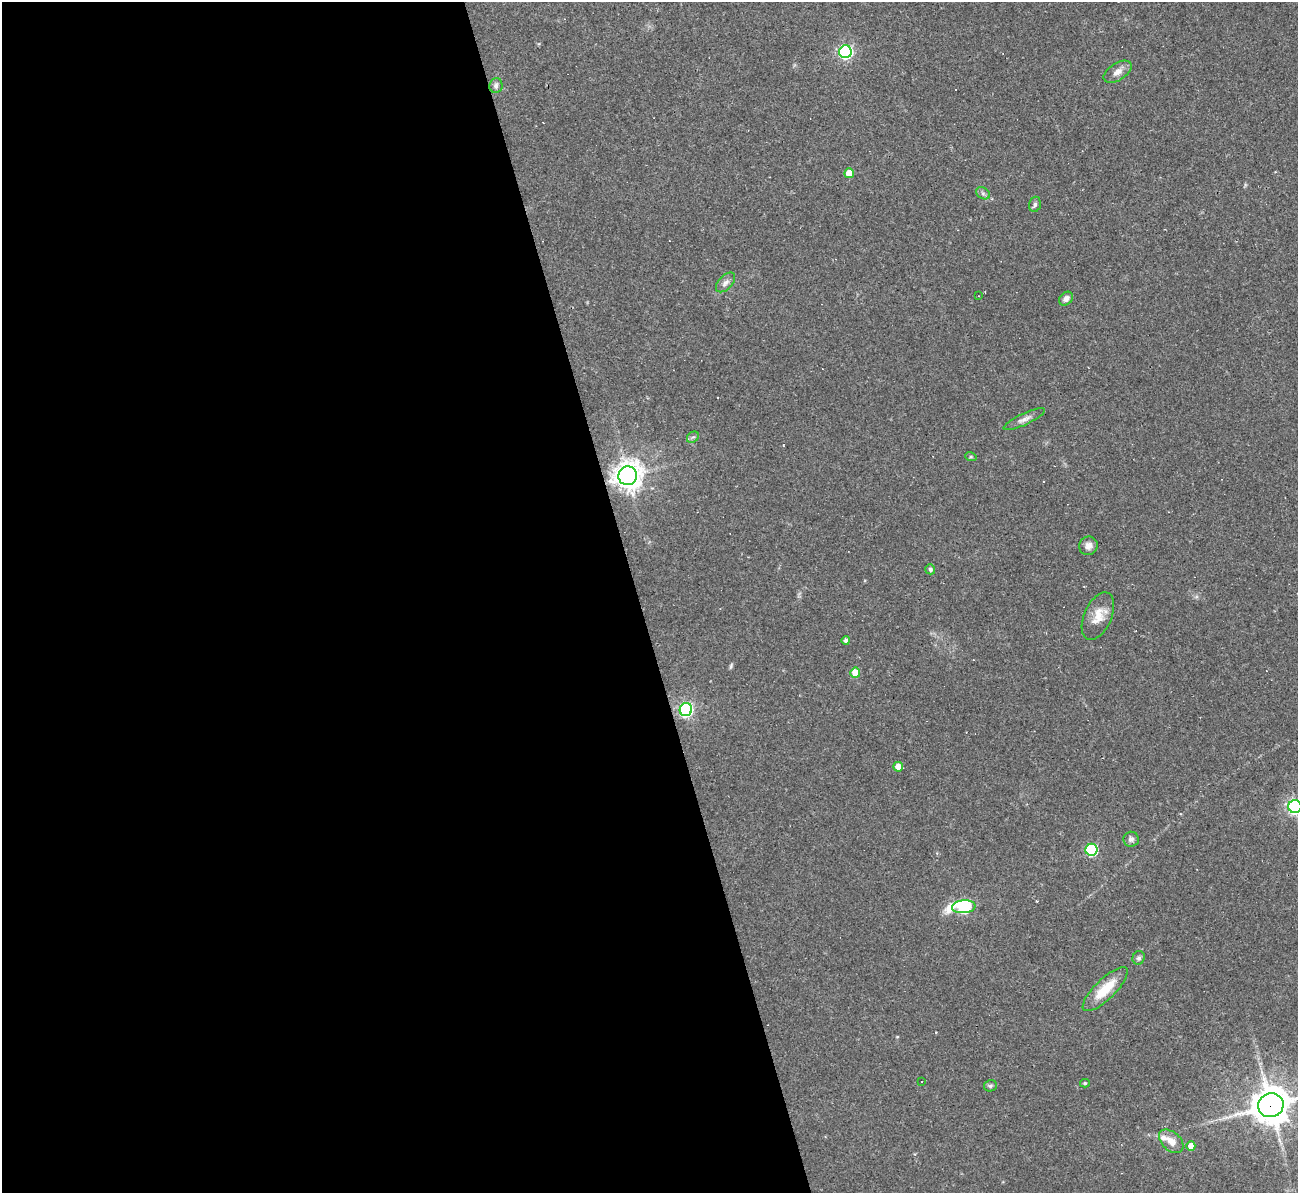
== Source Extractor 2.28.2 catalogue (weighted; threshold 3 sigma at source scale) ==
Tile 9 of 4 x 4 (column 1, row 3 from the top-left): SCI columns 1-1296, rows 1332-2522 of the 5182 x 5165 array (HDU 1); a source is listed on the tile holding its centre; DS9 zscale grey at full resolution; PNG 1300 x 1195 px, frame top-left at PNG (2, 2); each listed source drawn as its Kron ellipse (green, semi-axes under 4 px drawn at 4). Shown black and unused: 49% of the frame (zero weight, under 2 of 3 exposures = <1% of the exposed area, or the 3 px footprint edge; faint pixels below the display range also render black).
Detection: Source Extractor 2.28.2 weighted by HDU 2 'WHT'; one run over the whole footprint, this tile lists its part. Background 0.11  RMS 0.0065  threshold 0.0293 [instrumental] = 3 sigma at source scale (4.5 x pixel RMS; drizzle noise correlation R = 1.50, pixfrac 1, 0.05/0.05 arcsec/px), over >= 5 px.
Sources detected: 38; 5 cosmic-ray / hot-pixel residue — neither listed nor drawn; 1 inside a brighter listed object's ellipse — not listed separately; the other 32 listed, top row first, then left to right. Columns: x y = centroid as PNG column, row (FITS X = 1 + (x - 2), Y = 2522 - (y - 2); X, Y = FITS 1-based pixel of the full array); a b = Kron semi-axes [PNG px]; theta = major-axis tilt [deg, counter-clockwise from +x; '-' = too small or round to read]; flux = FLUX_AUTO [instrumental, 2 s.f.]
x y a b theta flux
845 52 6 6 - 140
1118 72 16 8 32 5.1
496 85 7 6 - 2.1
849 173 5 5 - 14
983 193 7 5 -31 1.6
1035 204 8 5 74 1.6
726 282 12 6 47 3.3
978 296 2 2 - 0.48
1066 299 8 6 42 3.3
1024 419 23 5 25 3.8
693 437 6 5 - 1.3
971 457 6 4 -18 0.88
628 476 9 9 - 750
1088 546 9 9 - 3.6
930 569 5 5 - 1.8
1098 616 25 13 66 11
846 641 4 4 - 2.2
855 673 5 5 - 12
686 710 6 6 - 120
898 767 5 4 - 7.8
1295 806 6 6 - 170
1131 839 7 7 - 2.3
1091 850 6 6 - 73
964 907 12 6 5 92
1139 958 7 6 - 1.9
1105 989 30 10 44 19
921 1081 3 2 - 0.72
1085 1083 5 4 - 0.95
990 1086 6 6 - 1.3
1271 1105 13 12 - 1500
1171 1141 14 9 -42 7
1191 1146 5 4 - 7.4
Overlapping masked pixels (flux is a lower limit): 1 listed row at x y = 1271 1105
Isophote crosses this tile's border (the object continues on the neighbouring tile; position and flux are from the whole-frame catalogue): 2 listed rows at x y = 1295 806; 1271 1105